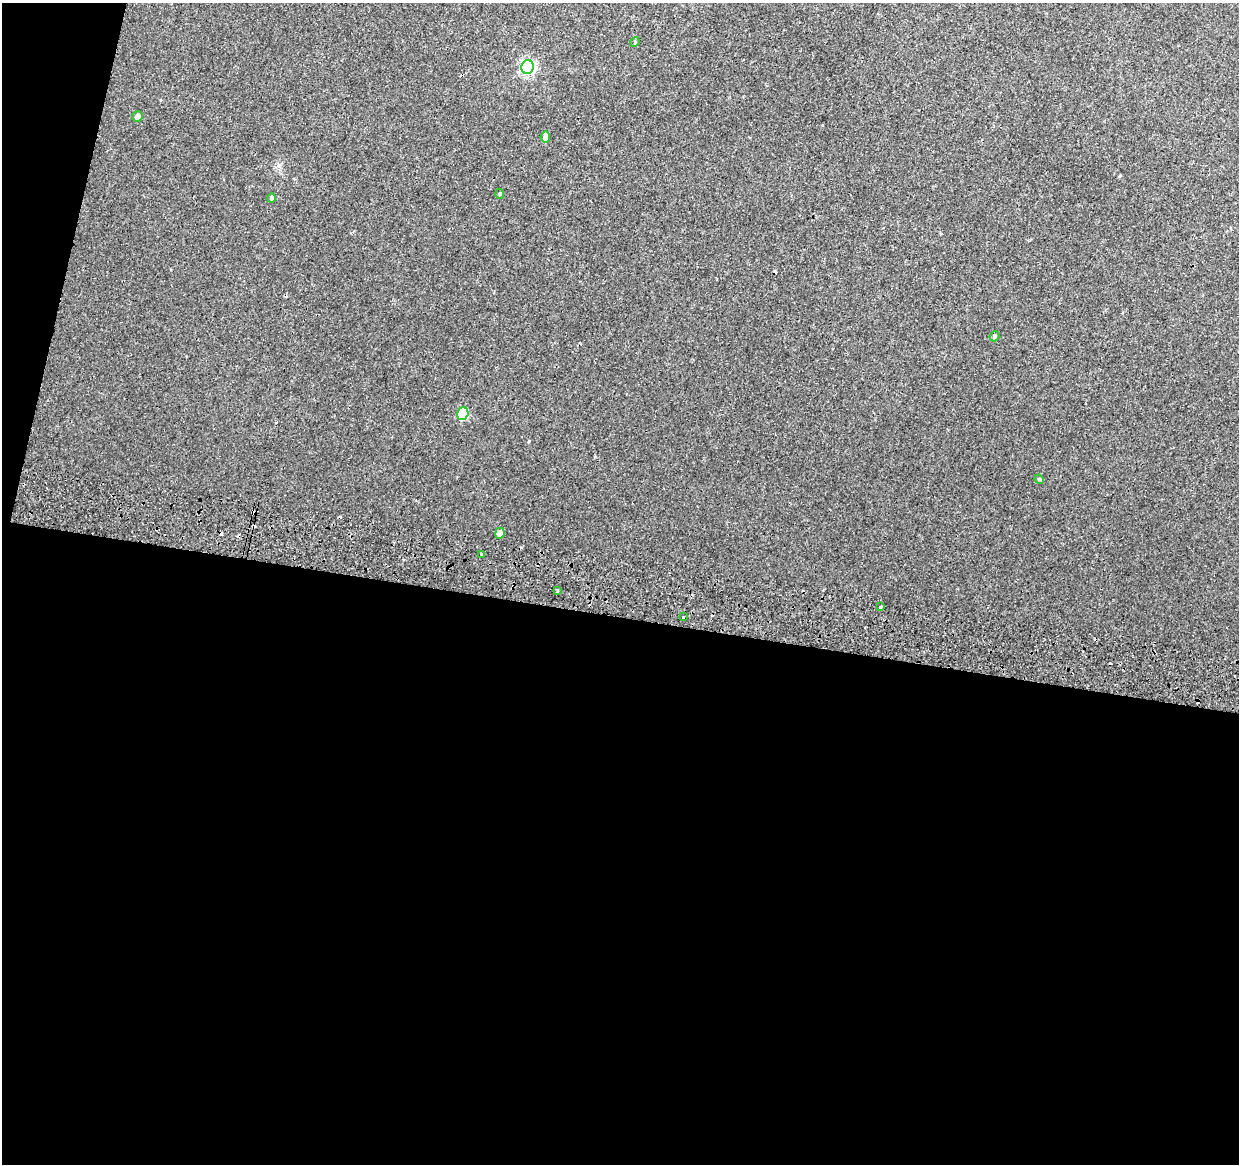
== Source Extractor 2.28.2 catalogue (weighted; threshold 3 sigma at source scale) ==
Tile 13 of 4 x 4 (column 1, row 4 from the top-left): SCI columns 13-1249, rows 282-1443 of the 4984 x 5270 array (HDU 1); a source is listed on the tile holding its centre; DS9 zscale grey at full resolution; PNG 1241 x 1166 px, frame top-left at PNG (2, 3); each listed source drawn as its Kron ellipse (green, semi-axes under 4 px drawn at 4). Shown black and unused: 50% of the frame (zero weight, under 2 of 3 exposures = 3% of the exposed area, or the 3 px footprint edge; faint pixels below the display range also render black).
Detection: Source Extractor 2.28.2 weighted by HDU 2 'WHT'; one run over the whole footprint, this tile lists its part. Background 0.00417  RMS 0.0043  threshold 0.0193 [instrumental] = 3 sigma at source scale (4.5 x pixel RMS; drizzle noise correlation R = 1.50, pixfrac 1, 0.0396/0.0396 arcsec/px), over >= 5 px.
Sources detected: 21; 7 cosmic-ray / hot-pixel residue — neither listed nor drawn; the other 14 listed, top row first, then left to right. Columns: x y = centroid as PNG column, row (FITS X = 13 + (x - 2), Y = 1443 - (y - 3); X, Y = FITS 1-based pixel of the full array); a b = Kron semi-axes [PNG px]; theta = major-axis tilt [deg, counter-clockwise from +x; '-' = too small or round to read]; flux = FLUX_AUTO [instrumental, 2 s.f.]
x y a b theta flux
635 42 5 4 - 0.44
528 67 7 6 - 88
137 117 5 5 - 1.9
545 137 5 5 - 2.8
500 194 5 3 - 0.43
271 198 4 4 - 0.77
994 336 5 4 - 0.89
463 414 6 5 - 29
1039 479 5 4 - 0.39
500 533 5 4 - 2.6
482 554 3 2 - 0.41
558 591 3 3 - 0.46
881 607 3 3 - 3
683 617 3 2 - 1.2